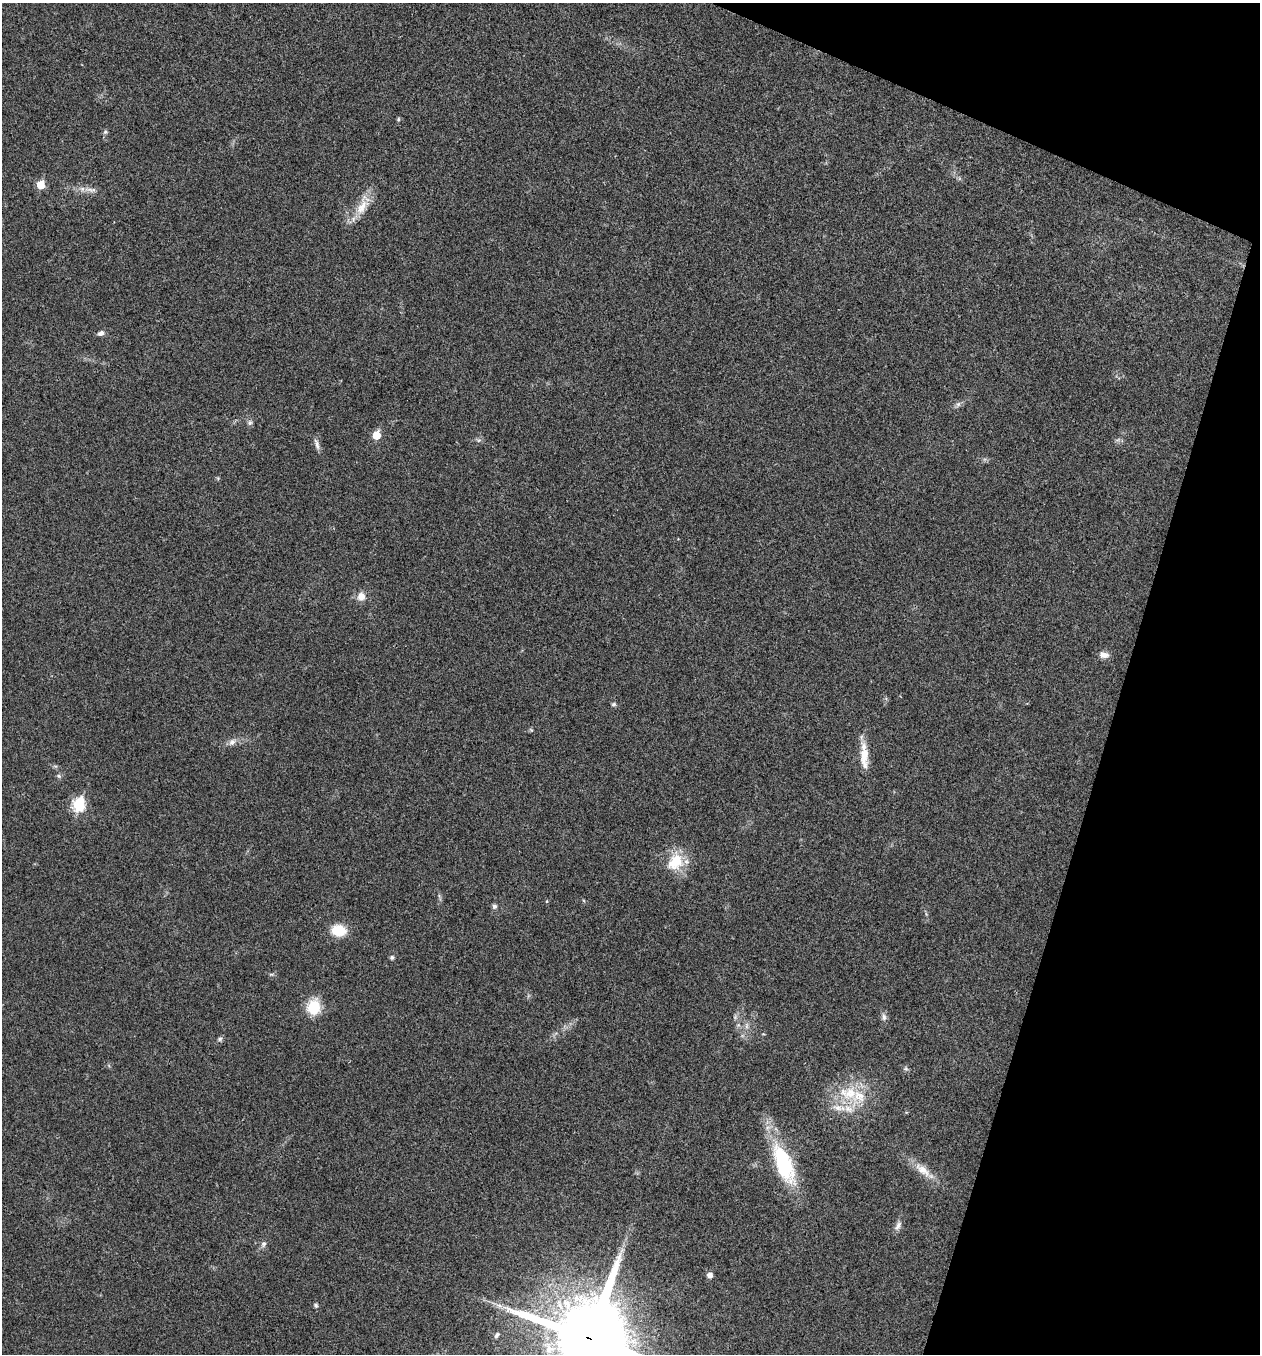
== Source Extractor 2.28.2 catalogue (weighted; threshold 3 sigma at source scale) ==
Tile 8 of 4 x 4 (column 4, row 2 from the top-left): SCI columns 3910-5167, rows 2712-4063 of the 5434 x 5419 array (HDU 1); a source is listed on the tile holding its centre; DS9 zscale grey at full resolution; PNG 1262 x 1356 px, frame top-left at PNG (2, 3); no overlay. Shown black and unused: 15% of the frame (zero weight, under 3 of 4 exposures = <1% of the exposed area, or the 3 px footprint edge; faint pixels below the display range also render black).
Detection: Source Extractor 2.28.2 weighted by HDU 2 'WHT'; one run over the whole footprint, this tile lists its part. Background 0.0237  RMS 0.0041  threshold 0.0183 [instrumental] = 3 sigma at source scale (4.5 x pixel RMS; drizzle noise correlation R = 1.50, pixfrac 1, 0.05/0.05 arcsec/px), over >= 5 px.
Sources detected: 45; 1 inside a brighter object's white glare — not listed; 3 inside a brighter listed object's ellipse — not listed separately; the other 41 listed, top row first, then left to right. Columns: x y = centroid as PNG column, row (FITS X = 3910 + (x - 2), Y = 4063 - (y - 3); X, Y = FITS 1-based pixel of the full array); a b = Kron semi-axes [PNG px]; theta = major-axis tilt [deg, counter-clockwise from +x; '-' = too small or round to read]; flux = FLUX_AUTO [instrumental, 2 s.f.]
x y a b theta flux
398 119 6 4 90 0.52
105 132 6 6 - 0.75
41 185 6 6 - 8.5
90 189 18 6 -7 2.7
362 207 28 13 61 8.1
101 333 9 6 19 1.4
958 404 7 6 - 1.1
250 423 8 6 88 1
376 435 6 5 - 10
317 444 16 5 -76 1.7
361 596 10 9 - 3.4
1104 655 12 8 -11 2.7
614 704 6 5 - 0.77
232 742 11 8 44 2
864 756 32 10 -87 7.4
59 776 7 5 -17 0.84
79 804 7 6 - 36
675 862 25 19 53 12
547 901 5 3 - 0.32
494 906 7 6 - 1
338 930 14 11 -9 10
392 957 6 5 - 0.81
271 974 6 4 -17 0.54
314 1007 14 12 79 13
735 1017 5 5 - 0.78
884 1017 10 7 -85 1.5
738 1025 5 5 - 0.77
746 1026 10 5 90 1.3
220 1039 7 5 5 0.81
906 1069 6 5 - 0.76
848 1093 30 21 -3 17
783 1163 54 20 -64 32
923 1170 28 11 -39 6.3
898 1226 14 7 61 1.9
264 1244 8 6 72 1.3
622 1250 8 5 45 1.2
710 1275 5 5 - 2.5
316 1305 6 5 - 0.69
499 1306 9 4 -9 1.5
497 1335 9 5 51 1
589 1338 27 24 76 4100
Overlapping masked pixels (flux is a lower limit): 1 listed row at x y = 589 1338
Isophote crosses this tile's border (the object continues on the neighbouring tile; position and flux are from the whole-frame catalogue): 1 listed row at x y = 589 1338